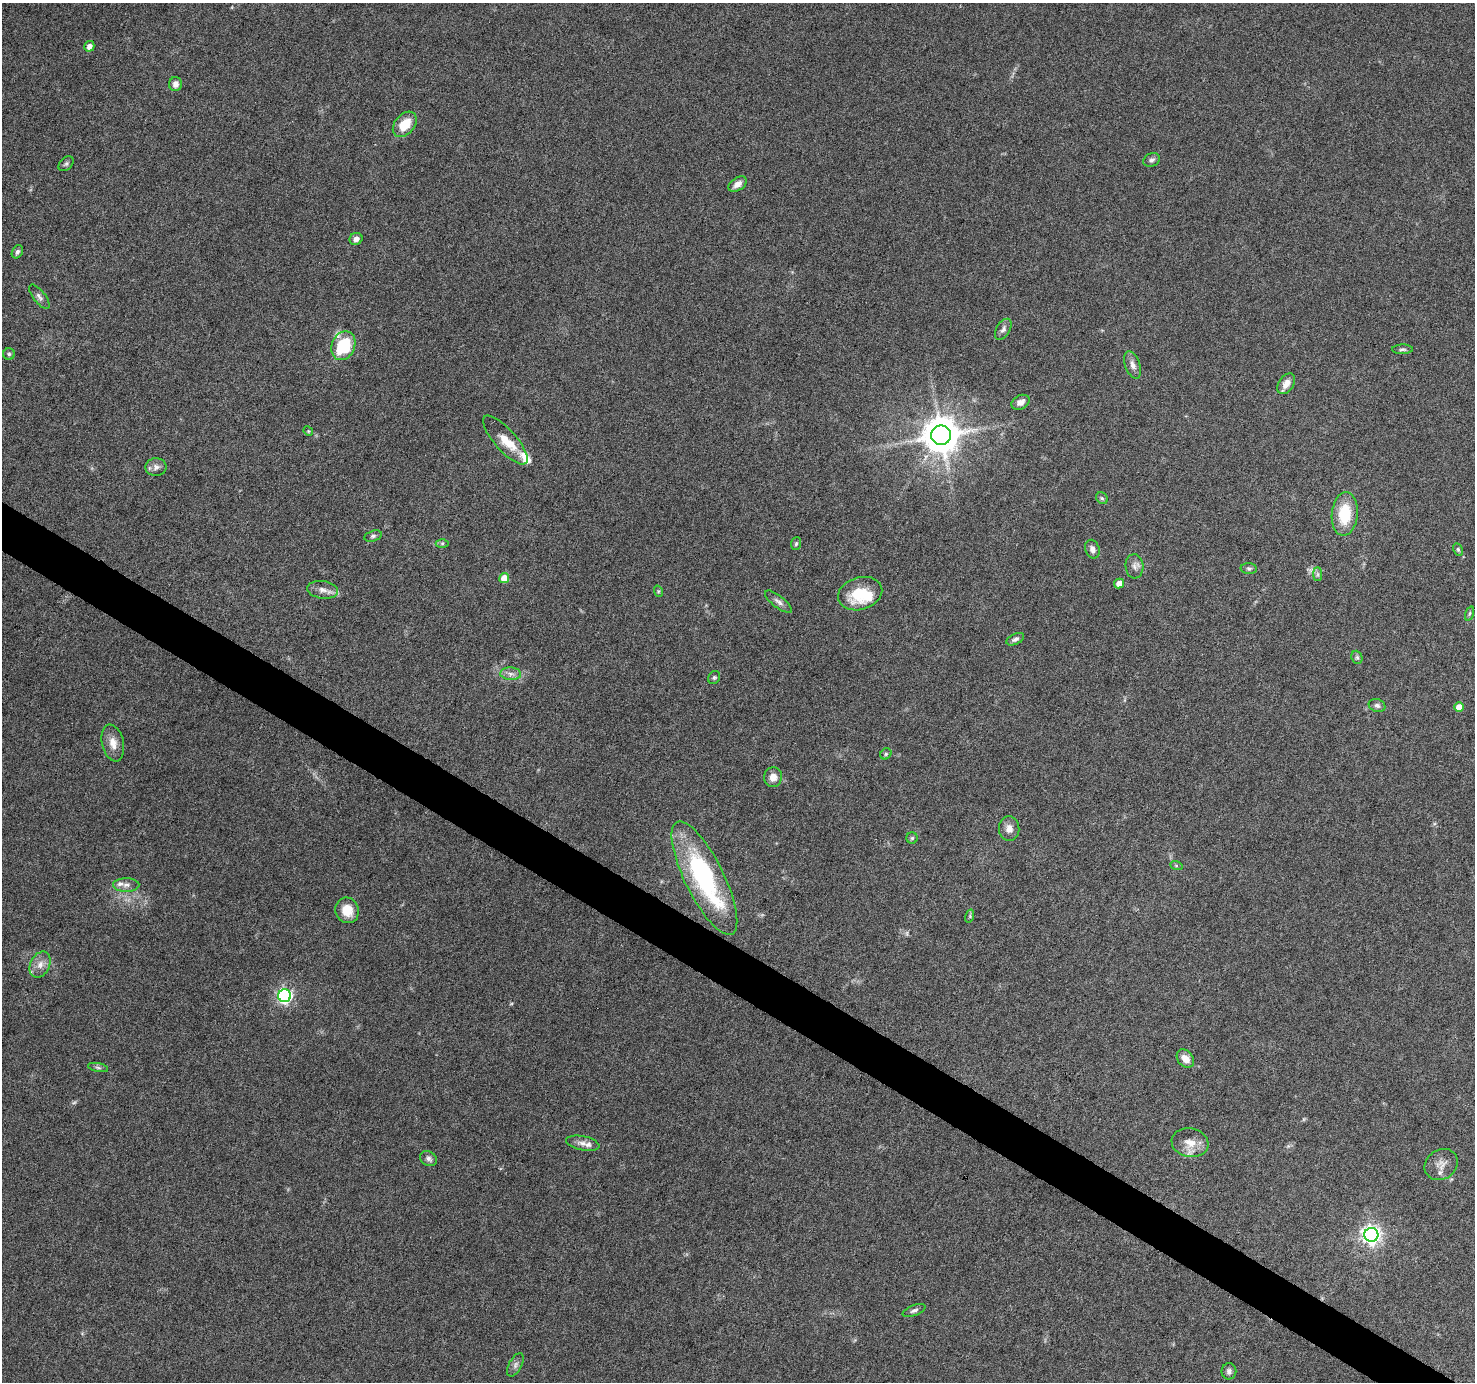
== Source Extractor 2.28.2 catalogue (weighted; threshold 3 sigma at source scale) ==
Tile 6 of 4 x 4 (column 2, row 2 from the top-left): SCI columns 1480-2952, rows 3015-4394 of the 5898 x 5963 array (HDU 1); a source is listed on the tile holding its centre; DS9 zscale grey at full resolution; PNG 1477 x 1384 px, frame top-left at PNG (2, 3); each listed source drawn as its Kron ellipse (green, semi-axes under 4 px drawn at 4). Shown black and unused: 3% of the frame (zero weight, under 6 of 12 exposures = <1% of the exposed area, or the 3 px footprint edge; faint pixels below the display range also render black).
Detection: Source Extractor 2.28.2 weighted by HDU 2 'WHT'; one run over the whole footprint, this tile lists its part. Background 0.053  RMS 0.0026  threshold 0.0106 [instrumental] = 3 sigma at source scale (4.09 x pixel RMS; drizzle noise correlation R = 1.36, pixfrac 0.8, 0.0396/0.0396 arcsec/px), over >= 5 px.
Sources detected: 71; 2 too faint to see at this stretch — neither listed nor drawn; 4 inside a brighter listed object's ellipse — not listed separately; the other 65 listed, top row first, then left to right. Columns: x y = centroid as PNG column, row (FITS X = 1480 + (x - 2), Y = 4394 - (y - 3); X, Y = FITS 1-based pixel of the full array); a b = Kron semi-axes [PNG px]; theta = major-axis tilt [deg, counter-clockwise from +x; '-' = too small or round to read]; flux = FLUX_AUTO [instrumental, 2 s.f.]
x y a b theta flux
89 46 5 5 - 1.5
175 84 7 6 - 1.4
405 124 14 10 49 5
1152 160 8 6 23 0.7
66 164 9 6 44 0.52
737 184 10 6 33 1.6
356 239 6 6 - 1.2
17 252 7 5 61 0.64
39 297 14 6 -52 0.95
1003 329 11 6 58 0.93
343 346 15 11 66 15
1402 349 10 5 1 0.57
9 354 5 5 - 0.45
1133 365 14 7 -70 1.4
1286 384 11 7 55 2
1020 402 9 7 28 1.5
308 431 5 4 - 0.27
941 435 10 10 - 610
505 440 31 11 -49 4.4
156 467 10 9 - 1.3
1102 498 6 5 - 0.45
1345 514 22 13 85 8.9
373 536 9 5 15 0.58
442 543 6 4 0 0.4
796 544 6 5 - 0.46
1092 549 9 7 -69 1.2
1458 549 7 4 -63 0.39
1134 566 12 9 -86 1.3
1249 568 8 5 -3 0.48
1318 574 7 4 -90 0.5
504 578 5 4 - 3.5
1119 583 5 4 - 1.8
323 590 16 8 -8 1.8
658 591 6 4 -72 0.29
860 594 22 16 17 8.9
778 602 16 6 -38 1.1
1469 613 7 3 71 0.36
1015 639 9 5 26 0.79
1357 657 7 5 -68 0.41
511 674 10 6 -3 1
714 678 7 5 57 0.44
1377 705 8 6 -22 0.73
1459 707 5 4 - 2.5
113 743 19 11 -77 2.6
886 754 6 5 - 0.42
773 777 10 9 - 2
1009 829 12 10 -85 1.8
912 838 5 5 - 0.42
1176 865 6 4 -20 0.33
704 878 62 19 -64 38
126 885 13 6 0 1.2
347 910 13 11 -69 4.3
970 916 7 4 73 0.38
40 965 13 9 63 2.1
285 996 6 6 - 60
1185 1059 10 7 -49 2.4
98 1068 10 4 -11 0.56
583 1143 17 7 -12 1.6
1190 1143 18 14 -10 3.5
428 1159 9 7 -30 0.87
1441 1165 17 14 36 2.3
1371 1235 7 7 - 110
914 1310 12 5 21 0.73
515 1365 13 6 61 0.98
1229 1371 8 7 - 0.88